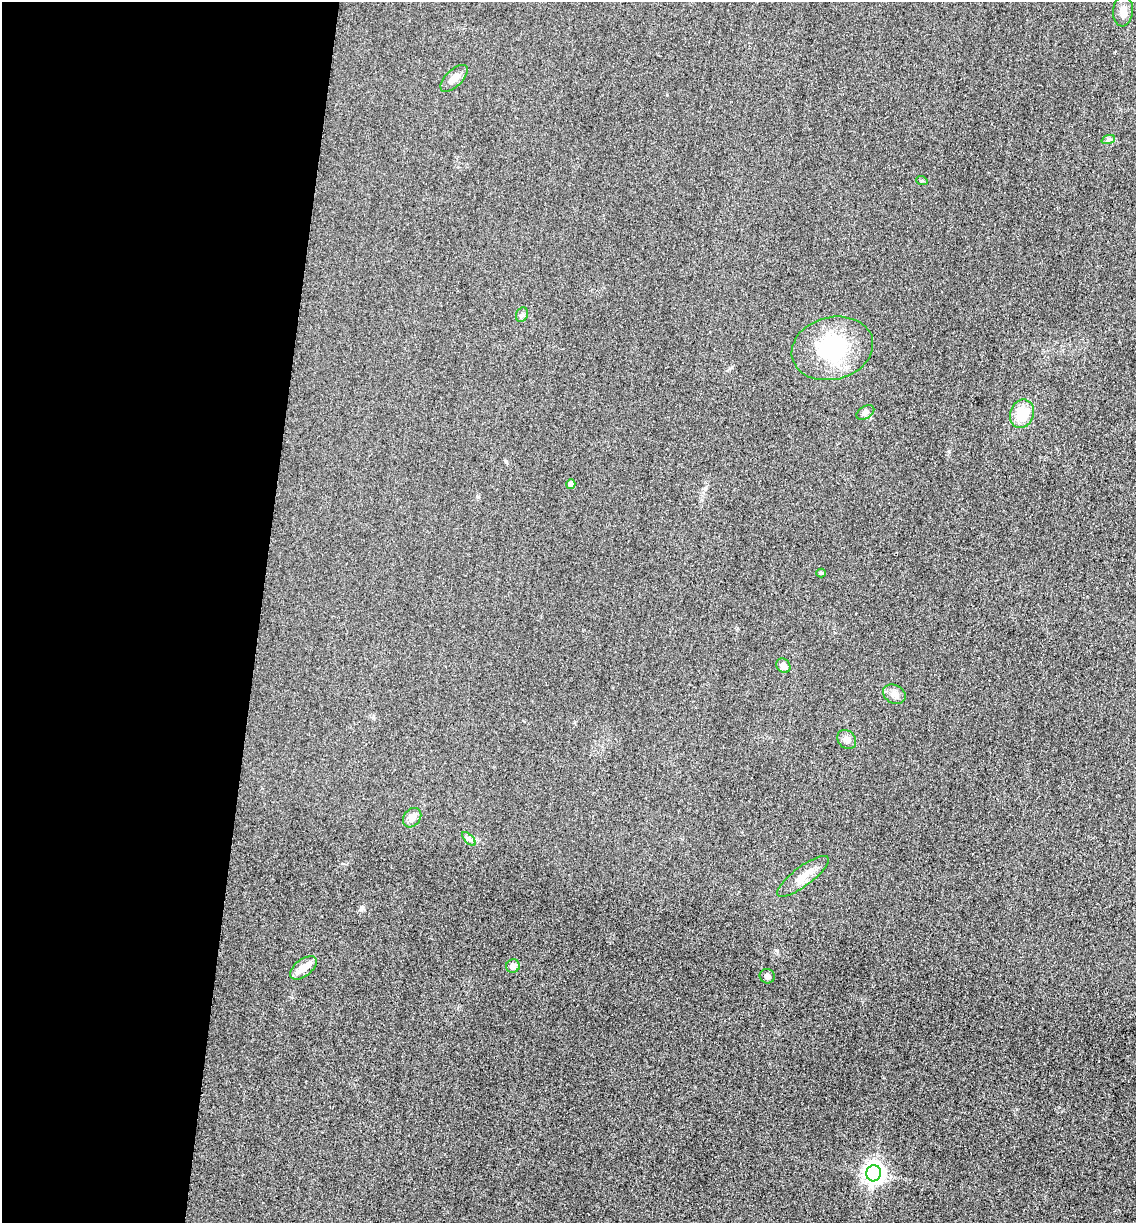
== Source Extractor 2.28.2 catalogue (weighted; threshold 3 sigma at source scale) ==
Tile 5 of 4 x 4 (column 1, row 2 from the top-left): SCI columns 259-1392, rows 2461-3681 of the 4939 x 4919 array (HDU 1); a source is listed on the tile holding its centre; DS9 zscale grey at full resolution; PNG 1138 x 1225 px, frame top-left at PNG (2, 2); each listed source drawn as its Kron ellipse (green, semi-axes under 4 px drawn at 4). Shown black and unused: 23% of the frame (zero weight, under 3 of 4 exposures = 3% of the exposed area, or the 3 px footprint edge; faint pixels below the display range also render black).
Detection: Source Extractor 2.28.2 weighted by HDU 2 'WHT'; one run over the whole footprint, this tile lists its part. Background 0.0863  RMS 0.018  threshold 0.0816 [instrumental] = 3 sigma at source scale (4.5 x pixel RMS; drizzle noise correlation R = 1.50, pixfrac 1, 0.05/0.05 arcsec/px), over >= 5 px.
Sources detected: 20; all 20 listed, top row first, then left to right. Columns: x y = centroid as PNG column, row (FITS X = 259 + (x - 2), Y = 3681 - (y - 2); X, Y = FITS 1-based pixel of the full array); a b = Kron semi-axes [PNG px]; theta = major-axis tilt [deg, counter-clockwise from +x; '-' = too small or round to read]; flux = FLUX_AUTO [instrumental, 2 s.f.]
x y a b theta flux
1123 11 15 10 86 14
454 78 17 8 44 14
1108 140 7 4 20 3.4
922 181 6 3 -18 1.8
522 315 7 5 69 4.1
832 348 41 31 14 140
865 412 10 6 31 5.8
1022 414 14 12 70 49
571 484 5 4 - 11
821 573 5 4 - 3.4
783 666 8 6 -52 8.2
894 694 12 9 -28 11
847 739 10 8 -47 8.3
412 818 10 8 51 12
469 839 8 4 -45 4.5
803 876 31 9 37 27
513 966 7 6 - 7
303 968 15 8 38 20
767 976 7 7 - 5.7
874 1173 8 7 - 1000
Unlisted compact peaks at least as high as the median listed source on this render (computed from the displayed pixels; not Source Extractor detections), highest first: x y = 362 907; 949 451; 777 951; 706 488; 667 95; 478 497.